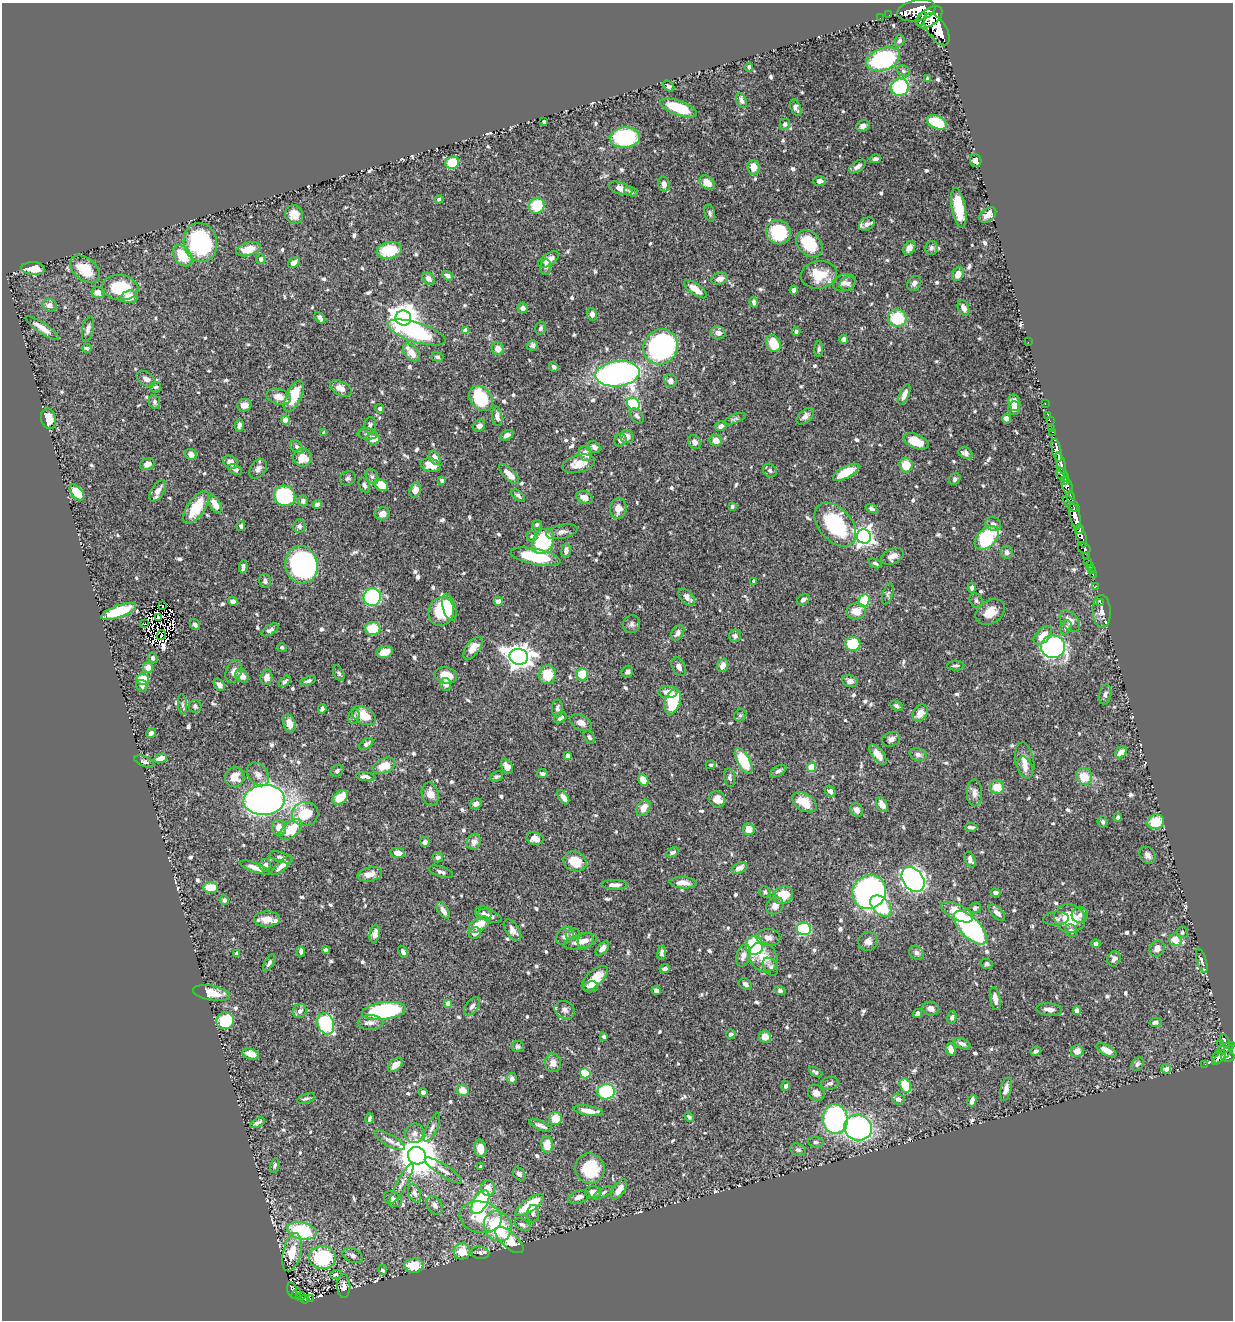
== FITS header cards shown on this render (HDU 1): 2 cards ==
NAXIS1  =                 1231
NAXIS2  =                 1318

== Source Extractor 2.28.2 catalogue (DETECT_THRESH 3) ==
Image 1231 x 1318 px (HDU 1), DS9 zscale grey, 1 PNG px = 1 image px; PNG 1235 x 1322 px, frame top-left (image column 1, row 1318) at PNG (2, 3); each listed source drawn as its Kron ellipse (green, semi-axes under 4 px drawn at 4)
Background 0.608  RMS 0.014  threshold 0.041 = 3 sigma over >= 5 px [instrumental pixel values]
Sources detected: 767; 5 with non-positive FLUX_AUTO (blend fragments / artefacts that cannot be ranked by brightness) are neither listed nor drawn; of the other 762, the 500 brightest by FLUX_AUTO listed and drawn (262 fainter detections omitted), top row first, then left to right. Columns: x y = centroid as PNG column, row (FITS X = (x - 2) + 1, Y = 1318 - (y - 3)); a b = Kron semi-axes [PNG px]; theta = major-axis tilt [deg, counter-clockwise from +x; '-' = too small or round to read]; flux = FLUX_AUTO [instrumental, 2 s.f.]
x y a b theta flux
916 10 19 10 12 2600
889 15 2 2 - 3.2
930 17 14 8 38 2900
880 18 2 2 - 5
921 19 7 2 66 370
937 29 18 9 -56 3000
900 41 6 5 - 2.8
883 59 17 11 22 110
749 67 4 3 - 2.1
903 71 7 5 -23 2.1
928 79 3 3 - 2.2
669 86 6 4 -40 2.3
900 87 9 8 - 65
741 101 8 5 -64 3.1
679 108 19 7 -20 39
796 108 9 5 -66 3
544 122 4 3 - 2.9
937 122 10 6 -25 47
785 124 5 5 - 2.7
863 126 7 5 28 4.6
625 138 15 10 4 100
875 159 6 4 13 2.2
976 160 6 5 - 3.8
452 163 7 6 - 31
857 166 9 5 33 3.8
753 167 7 6 - 10
820 181 6 5 - 4.2
707 183 8 6 -39 10
664 184 7 6 - 4
620 188 12 6 -18 6.4
631 191 7 4 -22 2.5
439 199 4 3 - 2
537 206 8 7 - 31
959 208 20 7 -80 26
710 213 9 5 -79 2.1
294 215 9 9 - 9.3
988 215 9 6 38 7.3
867 224 8 6 32 3.6
778 232 13 12 - 53
200 242 20 16 -77 110
809 244 15 11 -47 36
909 248 7 5 57 6
931 248 7 6 - 2.5
248 249 12 6 15 13
389 250 13 8 9 35
183 256 12 8 -51 27
261 259 5 5 - 3.3
548 260 12 6 33 9.3
294 263 6 4 38 5.8
546 267 8 5 85 2.5
33 268 12 6 -3 19
85 269 17 11 -37 25
958 274 7 5 60 7.5
819 275 18 14 7 24
447 276 6 4 -32 2.9
429 279 7 5 -46 4.7
720 279 8 5 16 5.6
844 283 11 8 18 4.9
914 283 8 6 52 3.7
848 284 8 7 - 3.8
120 288 18 12 -8 41
695 289 13 5 -35 11
794 290 4 4 - 3.6
98 292 6 5 - 8.1
129 297 8 6 6 14
754 302 5 4 - 3
50 305 7 6 - 5.8
523 308 5 5 - 3.4
964 308 8 5 -65 6.1
592 314 6 5 - 4.2
320 318 6 4 -51 3.4
403 318 8 7 - 1300
897 318 9 8 - 41
42 328 20 5 -35 8.9
541 328 6 5 - 2.5
88 329 13 5 77 4.2
465 330 4 4 - 10
796 331 4 4 - 2.4
417 332 30 9 -17 99
718 333 7 6 - 5.6
844 339 4 4 - 5.4
1028 342 2 2 - 66
773 343 9 7 -65 22
532 345 5 5 - 2.5
661 347 18 16 55 230
87 348 5 4 - 2.5
498 349 6 6 - 6
819 349 8 4 88 2
411 353 10 6 -50 11
437 357 6 4 -15 2
554 367 5 4 - 2.3
617 374 22 12 6 330
146 379 10 6 -31 4
670 381 7 6 - 5.1
156 387 5 5 - 2
341 388 12 6 -28 8.4
904 394 11 4 68 5.6
294 396 17 7 65 31
279 397 12 7 -14 9
481 398 14 10 -52 55
155 402 7 5 -79 2.6
1014 403 8 6 -82 7.8
633 404 7 5 -37 45
1045 404 3 2 - 14
244 405 7 6 - 7.1
1014 408 7 5 88 7
380 409 4 4 - 3.9
1048 415 2 2 - 6.6
497 416 10 5 -82 5.1
637 416 8 5 -49 2.8
805 416 10 6 43 4.6
1006 418 5 4 - 3.8
48 419 10 7 -77 16
735 419 12 4 20 2.1
286 420 4 4 - 22
1050 421 2 2 - 9.5
239 425 6 4 84 2.8
370 425 8 6 75 2.6
479 426 6 5 - 4.3
721 426 6 4 34 4
1052 428 3 2 - 20
1053 432 3 2 - 18
324 433 4 4 - 2.7
367 434 10 5 -3 3.4
507 435 7 4 27 3.7
627 437 7 6 - 6.9
373 439 7 5 0 10
620 440 6 6 - 3.3
716 441 6 5 - 7.4
916 441 13 7 -22 16
695 442 7 6 - 5
297 447 8 5 -45 3.1
594 447 7 5 -44 3.3
1057 450 12 4 -77 1400
585 453 8 6 -65 6.8
965 453 7 5 -25 4.2
191 455 6 5 - 5.3
302 457 9 9 - 15
435 458 7 5 -61 6.7
231 462 8 6 -32 5.8
1061 463 11 3 -74 940
147 464 7 5 23 4.8
579 464 16 8 14 13
431 465 10 6 -14 14
906 465 7 6 - 20
235 469 7 5 -23 2.5
258 469 11 7 52 4.4
770 471 7 6 - 2.1
846 472 14 5 28 25
509 474 13 5 -45 10
1062 475 8 5 -52 230
372 477 8 5 -62 2.4
348 478 8 7 - 2.4
955 479 6 5 - 2.6
442 480 4 3 - 2.1
1065 480 4 3 - 110
364 485 8 5 -64 3
381 485 7 5 -35 17
1067 486 8 5 -76 440
415 490 8 5 75 7.8
158 491 12 6 59 6.1
77 492 9 5 -51 20
285 496 11 10 - 92
518 496 8 4 -40 2.4
584 497 8 6 -20 6.4
1070 497 6 3 -79 340
303 501 5 5 - 3.2
215 504 10 5 -62 10
317 504 5 4 - 3.3
1071 504 10 5 -44 610
732 507 4 3 - 2.2
196 508 19 8 55 28
618 508 10 8 84 8.3
871 508 6 4 -28 2.5
382 514 7 6 - 6
1075 517 13 5 -78 1800
993 524 8 6 -27 3.5
537 525 5 4 - 2.2
835 525 25 16 -49 73
241 526 5 4 - 2.6
299 526 6 6 - 3.2
1079 529 4 3 - 330
562 532 16 6 12 4.6
532 536 5 5 - 2.6
864 536 7 7 - 470
1081 537 11 5 -73 860
987 538 14 9 45 72
543 541 13 10 59 100
1084 548 7 5 -37 260
566 551 7 5 82 4.5
1007 552 6 6 - 3.1
892 556 12 7 25 6.8
536 557 25 8 -11 49
1087 557 4 3 - 88
1087 561 2 2 - 6.6
875 563 7 4 -24 2.1
301 565 19 16 -78 240
1090 565 4 3 - 40
243 567 7 3 83 2.6
1091 570 2 2 - 6.6
1093 574 3 2 - 12
265 581 7 6 - 3.5
754 581 4 3 - 2.3
1096 586 4 2 - 5.6
972 588 5 4 - 3.2
888 594 11 5 73 2.3
372 597 9 8 - 140
687 597 10 6 -46 5.6
803 600 7 5 33 3.1
233 601 5 4 - 3.6
864 601 7 5 67 41
976 601 8 6 -56 2.3
498 602 5 5 - 6
1101 603 3 2 - 7.1
162 606 4 2 - 4
449 607 14 6 -73 21
118 611 18 6 19 43
856 611 10 8 10 11
1102 611 16 9 -87 6.8
441 612 15 12 73 46
990 612 16 11 33 13
158 617 3 2 - 2
1070 621 12 8 -50 7.4
145 624 3 2 - 2
195 624 6 4 -55 3.2
632 624 9 8 - 3.1
1066 627 7 5 62 2.6
373 629 7 6 - 31
270 630 9 5 32 3.3
678 633 8 5 58 4.1
161 635 5 2 - 2.7
1043 635 11 6 45 14
735 636 6 6 - 3.2
853 644 7 7 - 47
282 647 5 4 - 2
1053 647 12 11 - 180
473 648 13 6 52 11
385 652 8 5 16 12
519 657 9 8 - 970
153 658 5 4 - 3.6
723 665 7 5 69 6.7
956 666 8 5 2 2.1
148 667 5 5 - 10
679 667 10 6 -63 4.1
234 671 12 7 68 5.9
627 672 6 5 - 3.4
339 673 8 5 -64 2.1
582 674 6 6 - 21
446 675 11 8 -14 15
547 675 9 8 - 20
242 676 7 5 -52 7.6
267 677 7 6 - 6.7
143 679 6 5 - 26
285 681 7 4 38 2.6
308 681 8 3 19 2.2
850 681 8 6 -11 3.9
446 684 6 5 - 4.9
219 685 6 5 - 4.5
142 686 6 5 - 2.8
668 692 9 6 2 9.7
1105 694 10 6 79 3.5
673 702 13 7 71 39
182 705 10 4 -85 2.3
195 706 6 6 - 2.1
896 706 7 4 -25 2.2
322 709 5 4 - 2.3
557 709 9 5 -88 2.8
920 713 9 6 58 9.2
364 715 13 8 -29 19
740 715 6 5 - 2
354 716 7 5 75 2.3
560 717 7 5 39 4.1
289 723 9 6 -75 10
581 723 12 7 -26 6.2
151 733 5 4 - 3.1
589 737 7 5 -56 2.1
891 739 9 7 20 4.1
366 744 8 4 36 3.5
1121 752 6 5 - 7.4
878 755 12 5 -53 9.4
918 755 8 6 -18 4
568 756 4 4 - 5.4
161 758 6 4 16 8.8
1025 760 18 9 -80 8.6
744 761 14 6 -61 43
144 762 10 5 -22 2.5
711 765 5 4 - 2.1
384 766 12 7 23 17
507 766 8 5 -57 6.3
811 767 4 4 - 29
1025 767 11 7 -69 5.4
337 771 6 5 - 2.1
778 771 9 5 30 3
258 774 13 9 -52 6.6
542 774 5 4 - 2.2
1084 776 8 7 - 18
235 777 10 9 - 12
365 777 10 4 -7 3.2
496 777 7 4 24 2
730 778 9 5 -82 2.5
643 780 6 4 -61 13
997 787 7 6 - 18
830 791 6 5 - 3.5
974 793 13 7 -89 5.9
430 794 12 8 -76 8.5
340 797 9 6 42 17
563 797 8 4 -54 6.4
717 799 8 7 - 8.3
264 800 21 15 4 480
804 802 13 8 -32 20
476 804 6 5 - 3.8
882 805 8 5 -60 7.5
643 808 9 6 57 9.2
857 810 7 5 -53 6.2
305 814 13 12 - 37
1118 817 4 4 - 3
1103 822 6 5 - 2.3
1156 822 8 7 - 25
971 827 6 3 -4 2.5
279 828 8 7 - 7.9
291 829 13 7 39 31
749 829 6 6 - 11
535 839 8 6 -10 6.8
425 842 5 5 - 4.7
474 842 8 6 70 5.2
672 852 7 4 26 2.6
398 853 7 5 -9 6.6
1147 855 9 7 -57 3.9
281 857 12 5 -16 3.5
438 857 5 5 - 2.6
970 860 8 5 -66 3.6
575 862 12 9 -23 19
265 865 6 5 - 4
282 865 13 4 42 7.8
255 867 16 5 -19 7.1
739 868 8 5 26 6.8
441 872 12 5 -18 3.7
370 874 12 7 12 8.2
913 879 14 10 -52 490
683 883 13 5 -3 9.5
614 885 12 5 -2 5.1
211 887 7 5 -5 14
765 892 6 5 - 2
869 892 17 16 - 290
995 893 5 4 - 3.4
783 895 10 8 28 22
224 900 5 5 - 2.4
775 906 9 8 - 6.8
881 906 13 8 -42 55
975 908 6 5 - 3.2
443 911 9 5 -56 5.7
957 912 17 8 -26 22
483 913 8 6 -12 3.2
997 913 10 5 -44 5.2
1080 915 8 7 - 4.3
490 916 12 6 -20 3.9
1070 918 15 14 - 31
267 919 13 7 0 13
1056 919 13 7 3 3.6
479 924 11 6 30 15
970 928 21 10 -46 180
804 929 7 6 - 78
512 930 12 6 -56 5.6
1071 931 6 5 - 2.9
1182 932 6 5 - 2
475 933 6 5 - 6
375 934 9 5 79 5.8
573 934 7 5 18 2
565 936 10 7 49 4.6
768 937 12 8 -6 5
586 940 8 7 - 4.8
1175 940 6 6 - 14
580 941 17 7 13 11
868 942 9 9 - 5.2
1096 944 4 4 - 2.6
754 945 9 8 - 110
602 948 8 5 46 6.4
1157 948 8 7 - 5.5
326 950 4 3 - 2.2
301 951 5 3 - 2.3
403 952 6 4 -59 2.9
662 953 7 4 83 3
917 953 8 6 -42 3.2
237 954 4 4 - 6
743 956 11 6 74 7.4
763 957 16 13 -50 17
1114 959 8 6 68 3.6
1202 961 13 4 -73 3.4
269 963 9 4 59 2.9
987 964 6 5 - 2
770 967 10 6 -55 2.7
665 969 5 4 - 2.8
595 978 16 7 42 18
745 984 7 5 -33 3.3
591 987 7 5 12 4.3
656 991 4 4 - 3.4
780 991 5 4 - 2
211 993 19 7 -10 17
995 999 12 5 -80 6.3
448 1003 4 4 - 11
472 1006 10 6 53 3.5
931 1009 8 7 - 5.4
1049 1009 13 6 -6 6.4
565 1010 10 8 -27 4.2
300 1011 7 6 - 3.5
384 1011 22 8 7 110
1077 1011 4 4 - 4.8
918 1013 5 4 - 3.7
952 1018 6 4 73 2.4
225 1021 9 8 - 52
1156 1022 6 4 12 3
370 1023 13 7 0 4.9
326 1024 11 8 -70 90
731 1034 5 4 - 2.6
604 1037 4 3 - 2
765 1037 6 6 - 9.2
1225 1041 8 3 -66 140
962 1044 9 5 -24 4.2
1221 1044 2 2 - 5
518 1047 6 5 - 2
1226 1048 10 4 27 170
951 1050 7 4 -73 7.4
1106 1050 11 5 -27 9.1
1036 1051 5 4 - 2.7
1077 1051 6 5 - 8.9
251 1054 8 5 -17 10
1223 1055 13 4 43 210
1219 1057 8 5 44 280
1228 1057 6 5 - 310
553 1063 9 8 - 8.1
1138 1064 7 6 - 3.1
1205 1064 2 2 - 4.7
395 1065 9 5 42 7.1
1166 1069 5 5 - 3.7
815 1072 7 4 -29 2.1
585 1073 5 5 - 26
512 1078 6 5 - 3.4
830 1083 9 6 9 3.1
905 1085 7 5 -73 25
786 1086 5 4 - 3.5
1006 1089 12 5 76 5.2
463 1090 6 5 - 11
423 1092 4 4 - 3.4
606 1092 9 7 13 82
816 1093 9 7 -40 6.7
306 1099 9 4 18 2.2
898 1099 6 5 - 4
972 1101 6 4 72 4.3
588 1111 15 5 -9 11
689 1117 5 3 - 2.1
555 1118 6 6 - 14
369 1119 5 3 - 2.4
835 1119 15 12 -83 200
257 1123 8 3 28 2.6
541 1125 12 4 -23 4.2
432 1128 15 5 64 3.8
858 1128 14 12 -16 170
414 1133 10 9 - 5.6
390 1140 17 6 -29 4.7
816 1142 7 5 -7 2.4
547 1144 8 5 89 16
480 1148 9 6 -80 10
798 1150 8 6 -18 2.2
417 1156 9 8 - 3000
275 1165 7 4 78 2.2
481 1167 4 3 - 3.7
590 1169 15 14 - 41
443 1170 22 5 -33 6.1
519 1174 7 5 -48 5
402 1183 23 5 61 4.9
488 1188 8 7 - 10
619 1189 12 5 56 9.3
593 1192 8 6 1 5.1
415 1193 10 6 -68 3.8
603 1193 11 4 31 2.2
579 1197 11 6 19 5.1
393 1199 10 7 -33 4.4
480 1202 13 7 60 120
435 1205 10 7 -59 5.1
530 1205 17 6 35 42
533 1214 9 6 84 2.8
481 1217 21 15 -10 30
523 1225 9 5 -31 2.8
498 1226 15 13 -59 60
302 1231 15 8 -13 76
509 1240 17 8 -42 23
462 1251 8 8 - 17
292 1252 19 9 76 15
480 1253 9 6 -8 2.4
352 1256 10 6 -25 4
322 1257 13 11 1 76
414 1266 9 7 1 19
383 1270 5 4 - 2.3
336 1274 6 4 14 2
344 1286 12 6 -89 5.4
292 1290 8 4 -77 55
296 1294 6 3 55 60
300 1296 5 4 - 53
310 1298 3 2 - 12
305 1299 4 4 - 64
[262 fainter detections neither listed nor drawn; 5 non-positive-flux detections neither listed nor drawn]